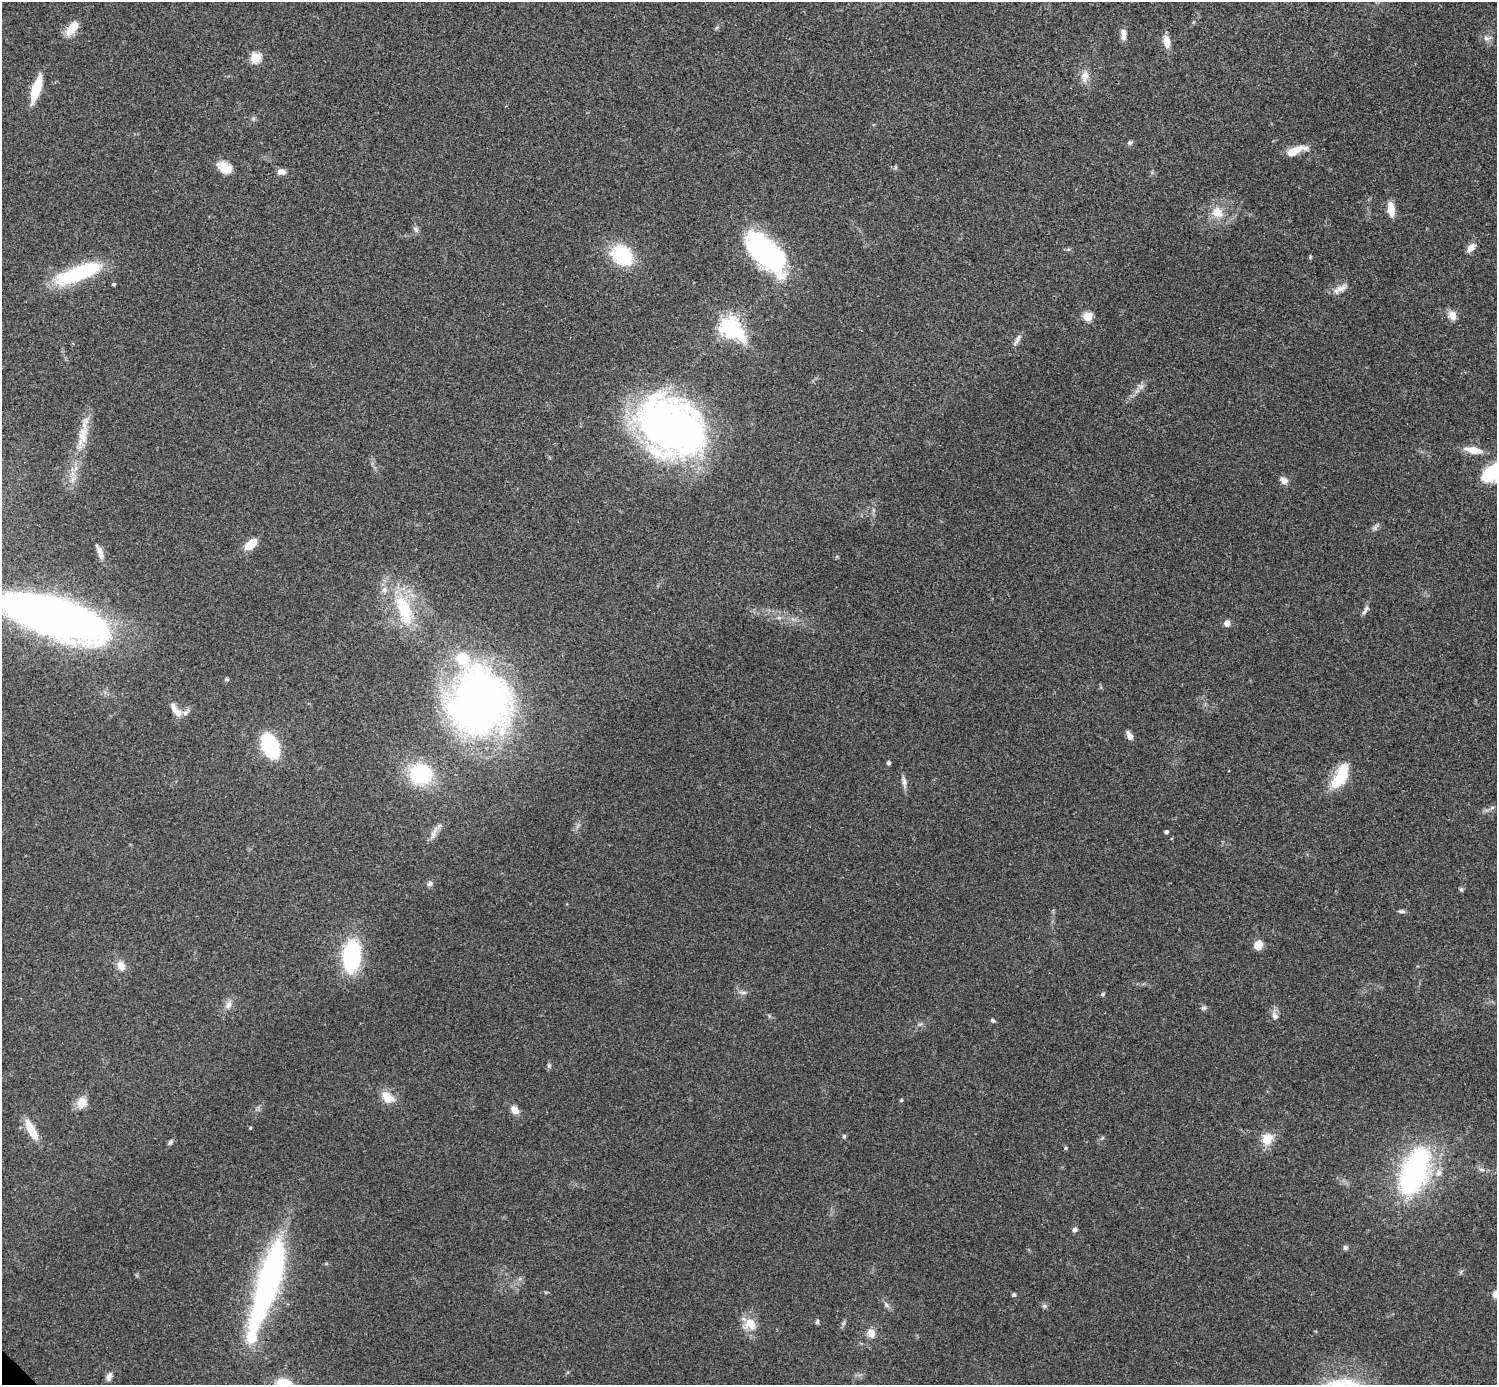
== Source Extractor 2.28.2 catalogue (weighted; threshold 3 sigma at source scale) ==
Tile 10 of 4 x 4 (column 2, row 3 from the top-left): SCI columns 1498-2992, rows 1539-2921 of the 5985 x 5985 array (HDU 1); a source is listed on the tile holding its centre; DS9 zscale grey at full resolution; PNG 1499 x 1387 px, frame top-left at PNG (2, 2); no overlay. Shown black and unused: <1% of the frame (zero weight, under 3 of 4 exposures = <1% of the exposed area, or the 3 px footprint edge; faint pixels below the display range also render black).
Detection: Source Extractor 2.28.2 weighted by HDU 2 'WHT'; one run over the whole footprint, this tile lists its part. Background 0.0709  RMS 0.0053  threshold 0.0239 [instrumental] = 3 sigma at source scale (4.5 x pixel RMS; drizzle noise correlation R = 1.50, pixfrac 1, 0.05/0.05 arcsec/px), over >= 5 px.
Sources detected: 99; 1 too faint to see at this stretch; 1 inside a brighter object's white glare — not listed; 5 inside a brighter listed object's ellipse — not listed separately; the other 92 listed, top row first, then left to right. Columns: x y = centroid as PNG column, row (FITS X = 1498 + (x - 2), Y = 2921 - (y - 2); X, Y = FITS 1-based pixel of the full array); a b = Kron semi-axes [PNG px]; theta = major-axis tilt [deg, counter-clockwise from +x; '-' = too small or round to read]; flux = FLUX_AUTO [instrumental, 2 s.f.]
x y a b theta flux
72 28 19 9 50 8.7
1123 34 13 7 -90 3.7
1487 38 13 7 10 2.3
1167 42 12 7 -80 6.9
256 57 5 5 - 35
1085 76 18 10 84 5.3
36 89 28 8 73 17
253 119 6 4 72 0.84
1130 143 6 6 - 1.1
1294 151 23 9 27 9.1
224 168 16 11 -34 8.5
281 172 10 7 -2 3.1
1391 209 13 7 -82 8.4
1217 212 17 14 -41 8.9
415 229 9 6 -79 1.5
1471 247 11 7 44 3.8
766 253 53 24 -47 87
622 256 29 23 -41 26
1310 257 6 4 -85 0.63
79 273 53 15 20 46
113 284 3 3 - 0.86
1340 289 21 8 28 4.1
1452 315 11 10 - 4.2
1087 317 5 5 - 25
730 327 9 7 -40 300
1017 340 18 5 58 2.4
671 427 74 58 -35 210
83 438 31 11 59 10
1473 450 18 7 -11 8.5
1494 472 33 16 33 33
73 478 10 5 63 2.5
1284 480 11 8 -34 2.7
1375 527 8 6 70 1.5
251 544 14 8 39 9.6
99 550 18 6 -57 3.2
404 609 51 20 -70 34
1365 610 15 5 60 1.9
55 617 83 28 -18 450
1227 623 7 6 - 3.2
227 679 6 5 - 0.76
479 702 59 54 86 320
177 712 14 9 -38 4.2
1129 736 10 5 -62 3.1
270 746 17 11 -66 59
888 763 4 4 - 1.5
420 774 20 18 -20 44
1340 776 28 12 62 22
904 782 18 5 -82 2.4
1492 808 7 4 1 1
1166 832 4 3 - 1.4
433 834 23 6 65 3.6
430 883 8 7 - 1.7
1461 889 6 5 - 0.97
1402 911 9 5 -5 1.2
1258 945 9 8 - 6.5
352 957 27 15 86 60
121 966 14 10 -68 4.6
743 993 10 4 0 1.4
1103 994 6 4 71 0.67
228 1005 13 8 69 3.3
1204 1008 7 5 42 1.1
1275 1016 11 8 -57 2.6
993 1020 5 4 - 0.88
920 1024 7 4 19 0.99
549 1065 7 5 -71 1
387 1097 15 10 -42 8.9
901 1100 5 4 - 0.59
82 1103 16 12 70 6.1
515 1110 9 7 -48 5.1
250 1128 3 3 - 0.58
31 1130 27 9 -61 10
844 1136 6 5 - 0.86
1102 1138 7 4 45 0.79
1267 1140 10 8 63 12
170 1142 8 5 63 1.3
1065 1148 6 4 90 0.62
1482 1169 9 4 -9 1.4
1414 1172 34 17 68 150
1438 1173 11 8 81 3.8
1074 1230 6 5 - 1.9
1345 1247 7 6 - 1.3
270 1278 86 21 73 160
1496 1294 9 8 - 3.4
1014 1295 4 4 - 1.2
886 1305 10 6 -45 1.7
1044 1306 6 6 - 1.1
817 1322 7 5 74 0.93
844 1323 7 4 70 1
750 1324 19 15 17 8.6
871 1333 10 9 - 4.9
109 1377 11 7 65 2.6
284 1383 17 11 -12 13
Overlapping masked pixels (flux is a lower limit): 3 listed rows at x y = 72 28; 766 253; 55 617
Isophote crosses this tile's border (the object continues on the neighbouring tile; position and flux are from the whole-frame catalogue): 4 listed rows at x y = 1494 472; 55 617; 1496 1294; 284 1383